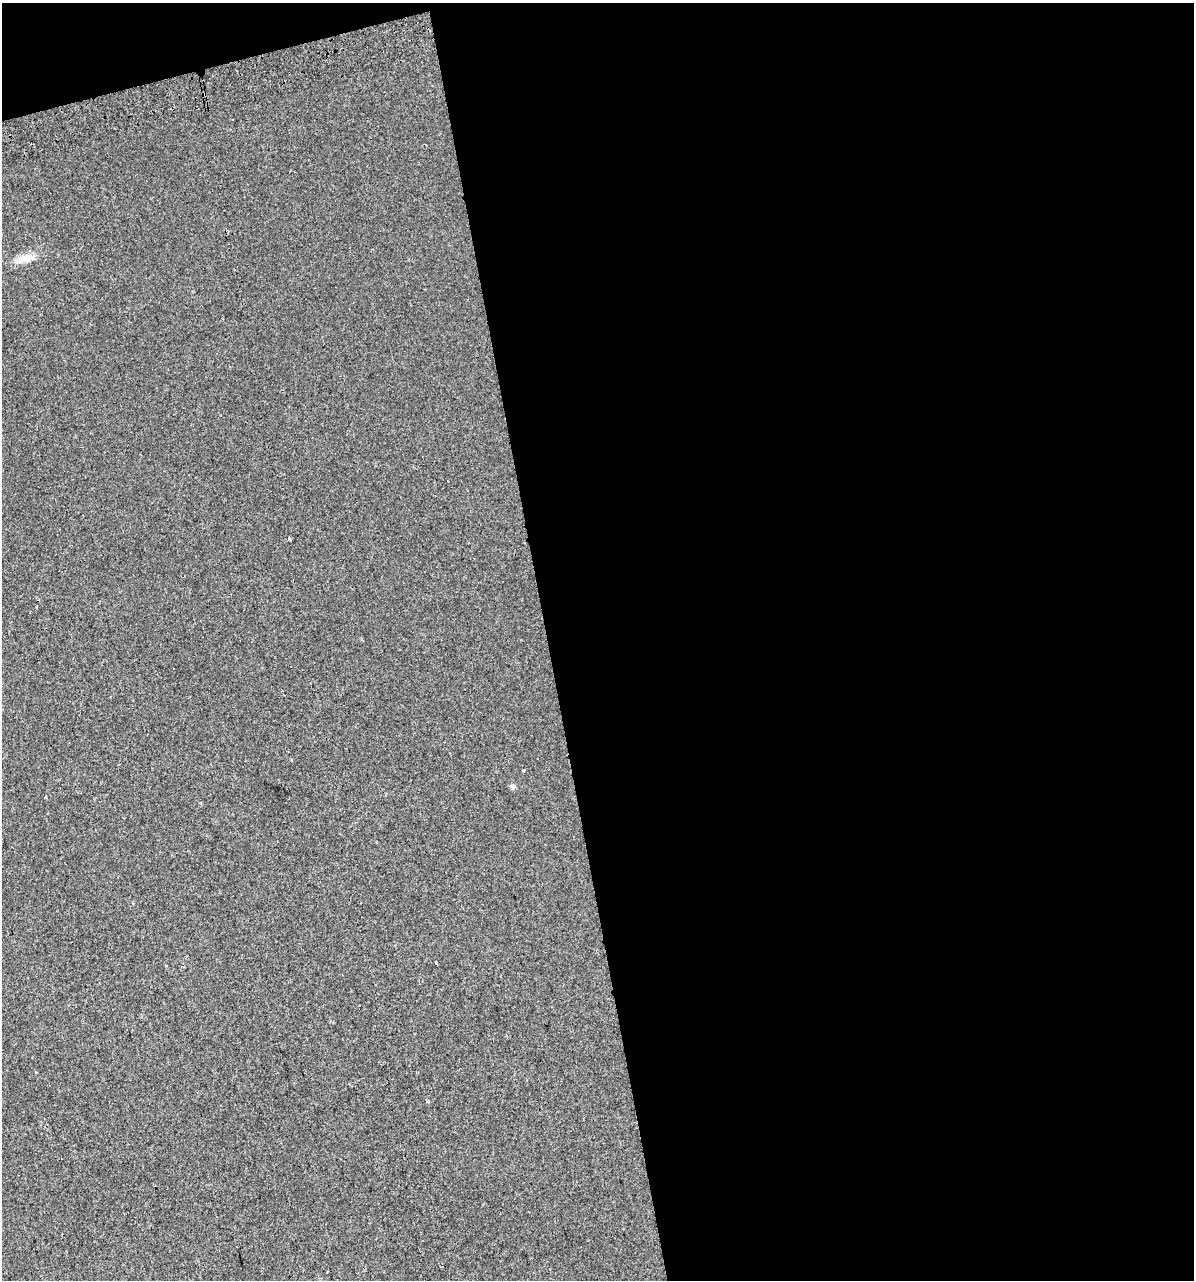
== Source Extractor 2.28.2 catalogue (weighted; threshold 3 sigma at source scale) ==
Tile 4 of 4 x 4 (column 4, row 1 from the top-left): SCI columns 3630-4821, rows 3878-5155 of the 4925 x 5196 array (HDU 1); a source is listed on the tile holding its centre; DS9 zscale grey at full resolution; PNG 1196 x 1282 px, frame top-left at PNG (2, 3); no overlay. Shown black and unused: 56% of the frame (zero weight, under 2 of 3 exposures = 2% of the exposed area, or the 3 px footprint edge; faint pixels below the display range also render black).
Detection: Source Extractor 2.28.2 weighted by HDU 2 'WHT'; one run over the whole footprint, this tile lists its part. Background 0.00299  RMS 0.0037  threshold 0.0168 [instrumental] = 3 sigma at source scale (4.5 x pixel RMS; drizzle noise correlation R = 1.50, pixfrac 1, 0.0396/0.0396 arcsec/px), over >= 5 px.
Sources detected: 9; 2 cosmic-ray / hot-pixel residue — not listed; the other 7 listed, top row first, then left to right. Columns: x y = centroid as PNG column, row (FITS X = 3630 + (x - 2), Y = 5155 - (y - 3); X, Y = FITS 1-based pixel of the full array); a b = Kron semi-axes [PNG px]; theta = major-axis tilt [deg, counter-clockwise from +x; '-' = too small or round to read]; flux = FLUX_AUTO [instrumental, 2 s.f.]
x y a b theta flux
25 258 18 12 3 4
289 539 3 3 - 0.55
291 760 4 3 - 0.33
524 770 3 3 - 0.92
512 786 6 6 - 1.1
436 963 3 3 - 1.3
428 1101 5 3 - 0.4